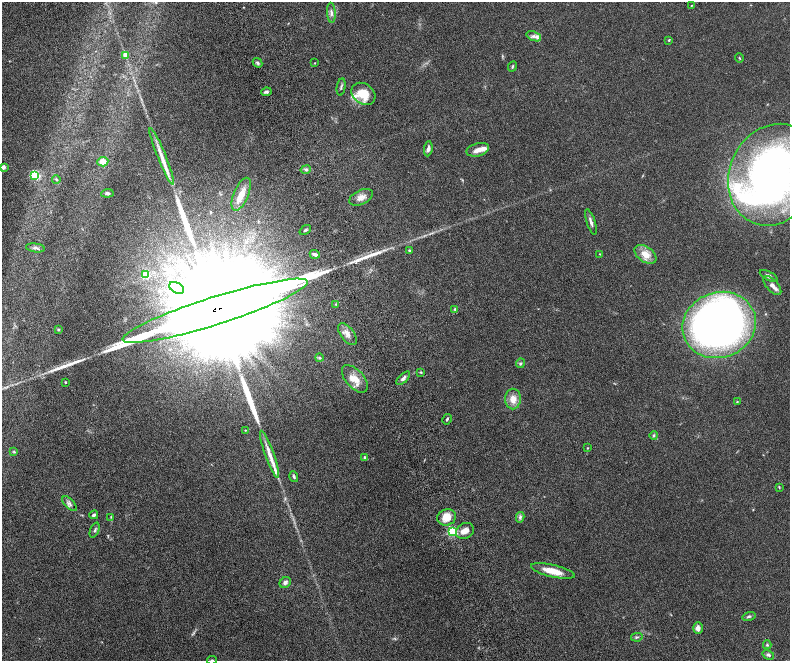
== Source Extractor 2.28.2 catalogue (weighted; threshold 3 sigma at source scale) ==
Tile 11 of 4 x 4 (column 3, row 3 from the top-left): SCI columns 3209-4784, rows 1651-2967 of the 6416 x 5807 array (HDU 1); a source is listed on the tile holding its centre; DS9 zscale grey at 2 x 2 block average (1 PNG px = mean of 2 x 2 image px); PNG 792 x 663 px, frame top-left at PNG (2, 2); each listed source drawn as its Kron ellipse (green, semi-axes under 4 px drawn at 4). Shown black and unused: <1% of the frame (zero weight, under 4 of 8 exposures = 3% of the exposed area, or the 3 px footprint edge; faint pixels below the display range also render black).
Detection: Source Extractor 2.28.2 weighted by HDU 2 'WHT'; one run over the whole footprint, this tile lists its part. Background 0.0947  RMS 0.0063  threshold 0.0258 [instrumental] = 3 sigma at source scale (4.09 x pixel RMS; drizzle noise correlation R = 1.36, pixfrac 0.8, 0.05/0.05 arcsec/px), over >= 5 px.
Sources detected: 88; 1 too faint to see at this stretch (2 x 2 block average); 2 inside a brighter object's white glare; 4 long thin detections or spike segments (spike, bleed or trail) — neither listed nor drawn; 7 inside a brighter listed object's ellipse — not listed separately; the other 74 listed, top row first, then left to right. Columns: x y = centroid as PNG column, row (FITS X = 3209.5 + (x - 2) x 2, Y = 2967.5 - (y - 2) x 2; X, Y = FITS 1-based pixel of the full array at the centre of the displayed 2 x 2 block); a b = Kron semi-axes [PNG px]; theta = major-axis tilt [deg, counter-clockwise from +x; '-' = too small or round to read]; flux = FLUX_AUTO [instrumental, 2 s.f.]
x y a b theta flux
691 6 3 2 - 0.75
331 13 10 4 -86 4.1
534 36 8 4 -24 3.9
669 40 2 2 - 1.2
125 55 3 3 - 22
739 58 5 3 - 1.1
257 63 5 3 - 1.9
315 63 3 2 - 0.62
512 66 5 3 - 1.5
341 87 9 3 81 2.1
266 92 5 4 - 2.3
363 94 13 10 -36 25
428 149 7 3 83 4.8
478 150 11 6 15 9.5
162 156 30 4 -68 14
103 162 5 5 - 12
3 167 3 2 - 10
306 169 5 4 - 2.5
35 175 3 3 - 120
773 175 52 43 67 600
56 179 4 3 - 1.3
107 193 6 4 4 2.8
241 194 18 7 67 14
361 197 13 7 26 7.9
591 222 13 3 -72 4.4
305 230 6 2 37 1.6
35 248 9 4 -9 4
410 250 4 3 - 1.2
315 254 5 3 - 4.4
600 254 3 2 - 0.45
645 254 12 7 -36 14
146 275 3 3 - 58
769 276 10 4 -27 4.3
772 286 12 5 -48 6.4
177 288 8 5 -29 6.9
336 304 3 2 - 0.84
455 309 3 3 - 1.2
215 311 97 14 17 240000
719 325 37 32 20 1000
58 330 3 3 - 1.3
347 334 13 6 -53 7.2
319 358 4 3 - 1.7
520 363 5 4 - 2
421 372 4 2 - 1.1
403 378 8 4 45 3.5
355 379 16 9 -48 16
65 382 2 2 - 1.1
513 399 10 7 90 12
737 402 3 3 - 1
447 419 5 2 - 1.6
245 430 3 2 - 0.75
654 435 4 3 - 1.7
588 448 2 2 - 0.87
14 451 4 3 - 1.2
270 454 25 4 -70 12
365 457 4 4 - 1.9
294 477 6 3 -73 1.8
779 487 4 2 - 0.91
69 504 9 4 -47 3.7
94 515 4 3 - 2.3
111 517 3 3 - 0.93
447 517 9 8 - 18
520 517 5 4 - 2.7
95 530 8 3 68 2.2
465 531 9 7 29 8.9
452 532 3 3 - 120
553 571 22 6 -13 20
285 582 6 5 - 4.4
749 617 7 3 15 2.2
698 628 6 4 -88 6.1
637 637 6 3 12 1.7
767 645 4 3 - 1.4
768 655 6 4 -32 2.8
212 660 5 4 - 1.9
Overlapping masked pixels (flux is a lower limit): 1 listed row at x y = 215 311
Isophote crosses this tile's border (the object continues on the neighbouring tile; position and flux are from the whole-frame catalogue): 4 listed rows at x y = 3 167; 773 175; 719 325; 212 660